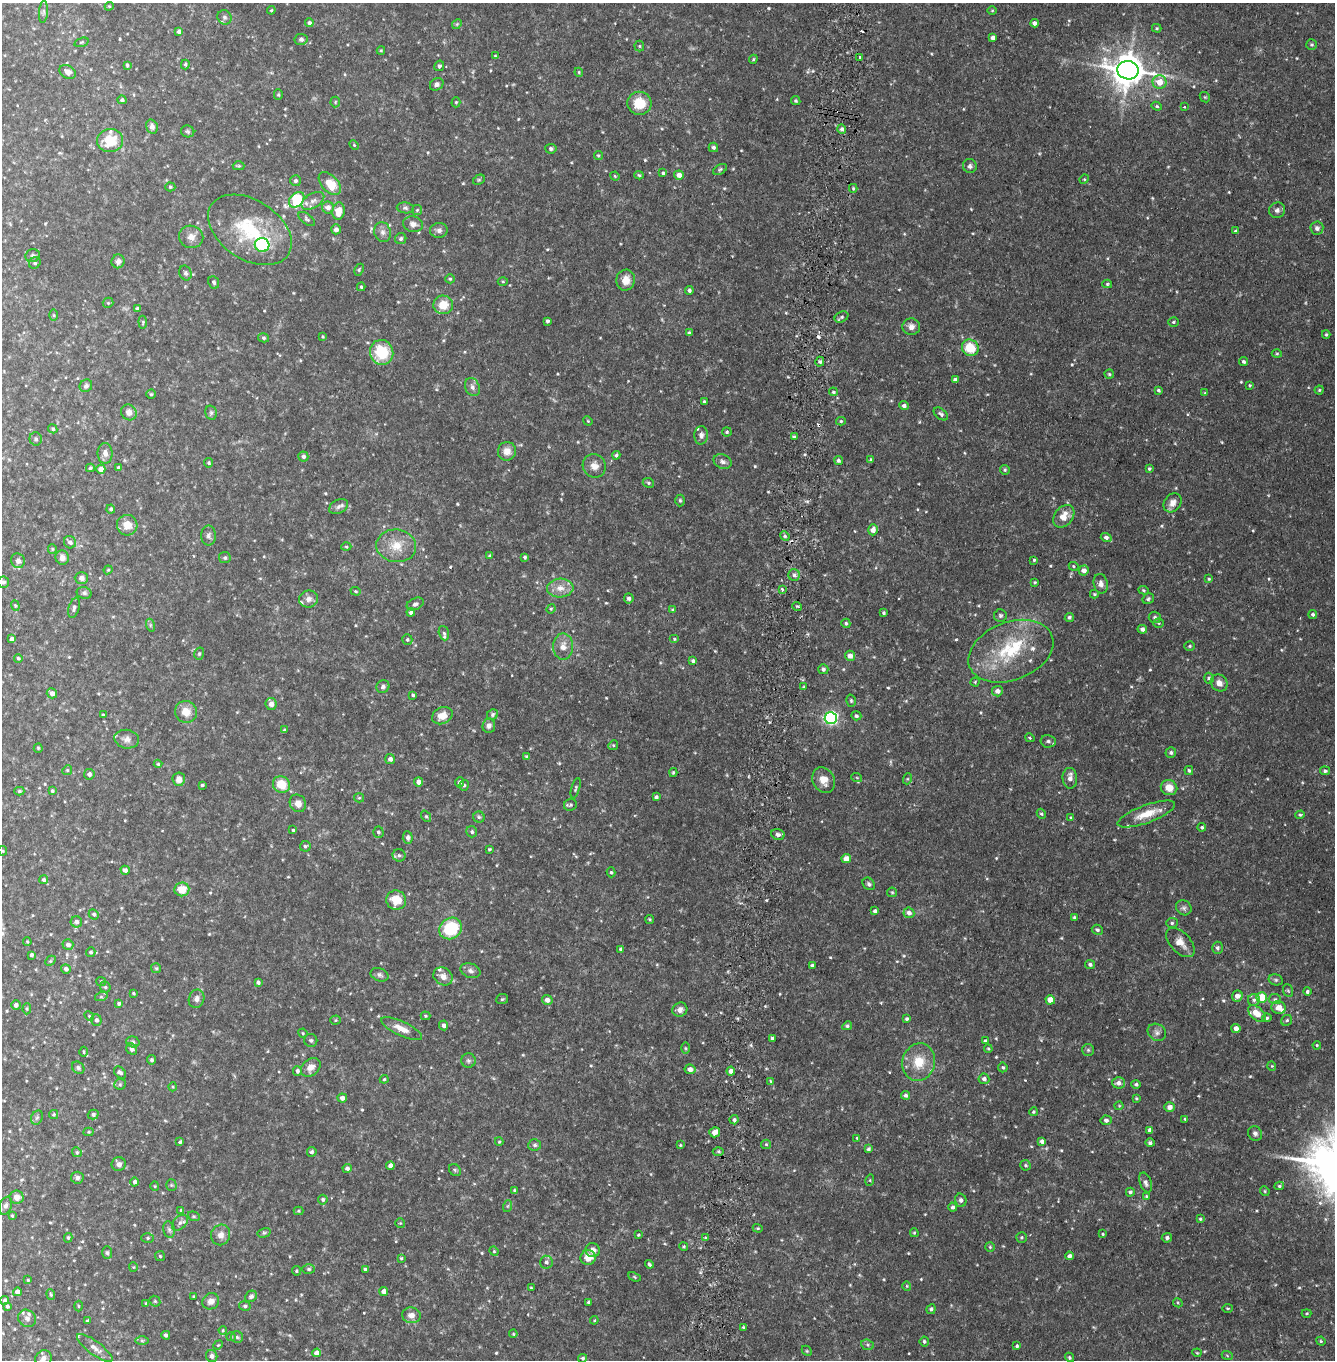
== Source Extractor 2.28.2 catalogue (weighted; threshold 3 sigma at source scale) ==
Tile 10 of 4 x 4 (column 2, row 3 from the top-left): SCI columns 1572-2904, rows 1471-2828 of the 5693 x 5657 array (HDU 1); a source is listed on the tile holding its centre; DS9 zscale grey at full resolution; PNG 1337 x 1362 px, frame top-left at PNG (2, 3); each listed source drawn as its Kron ellipse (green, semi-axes under 4 px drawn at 4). Shown black and unused: <1% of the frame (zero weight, under 2 of 4 exposures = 1% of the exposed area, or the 3 px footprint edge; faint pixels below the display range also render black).
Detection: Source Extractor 2.28.2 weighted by HDU 2 'WHT'; one run over the whole footprint, this tile lists its part. Background 0.051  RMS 0.011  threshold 0.0512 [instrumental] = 3 sigma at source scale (4.5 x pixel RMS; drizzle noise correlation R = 1.50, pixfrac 1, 0.05/0.05 arcsec/px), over >= 5 px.
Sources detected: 629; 1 too faint to see at this stretch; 4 cosmic-ray / hot-pixel residue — neither listed nor drawn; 17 inside a brighter listed object's ellipse — not listed separately; of the other 607, all 500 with FLUX_AUTO >= 0.905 (the completeness limit of this list) listed and drawn (107 fainter detections not listed), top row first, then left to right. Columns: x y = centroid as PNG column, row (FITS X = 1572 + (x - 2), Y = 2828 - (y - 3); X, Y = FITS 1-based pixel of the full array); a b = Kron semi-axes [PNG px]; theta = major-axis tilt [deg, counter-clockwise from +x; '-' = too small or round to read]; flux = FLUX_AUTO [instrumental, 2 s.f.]
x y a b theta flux
109 6 4 4 - 1.1
271 10 4 4 - 1
992 11 5 3 - 0.95
43 12 11 4 86 2.4
224 17 7 6 - 2.6
309 23 4 4 - 2.2
1034 23 4 4 - 4.1
457 24 5 4 - 1.2
1157 28 5 4 - 1.3
179 31 4 4 - 2.9
993 38 4 4 - 3.9
301 39 6 5 - 2.2
81 42 7 4 19 1.3
1311 44 5 5 - 1.4
639 46 5 5 - 1.3
381 50 4 4 - 1.1
495 56 4 3 - 0.94
860 57 3 3 - 2.3
753 59 5 4 - 1.3
185 64 5 4 - 1.2
127 65 4 3 - 1.7
439 66 5 4 - 1.7
1128 70 11 9 -9 1900
68 72 9 6 -30 4.9
579 72 4 4 - 1
1159 82 7 7 - 11
437 84 7 6 - 3.1
278 95 5 4 - 1.1
1205 97 6 4 -43 1.1
122 100 4 4 - 1.9
796 101 5 4 - 1.3
335 102 5 5 - 1.1
456 102 5 4 - 1.3
639 103 12 11 - 21
1157 106 5 4 - 1.5
1184 107 3 3 - 0.98
152 127 7 5 -75 3.8
842 129 5 4 - 2.9
188 131 7 6 - 1.7
110 141 13 11 8 24
354 145 5 3 - 1
713 147 5 4 - 2.5
551 149 5 5 - 2.1
598 155 4 4 - 1.2
239 166 6 4 -1 1.3
970 166 7 6 - 3.2
720 169 7 4 31 1.5
663 173 4 4 - 1.7
639 175 5 4 - 1.2
679 175 5 4 - 5.6
615 176 5 4 - 1.1
1084 179 5 4 - 1
479 180 6 4 29 1.3
295 181 5 5 - 2.3
330 183 14 8 -47 19
170 187 5 4 - 1.2
853 188 4 3 - 1.2
297 200 9 6 47 58
313 201 12 7 30 5.2
328 207 6 6 - 5.2
405 208 8 5 -8 2
417 210 5 5 - 1.2
1277 210 8 7 - 3.3
339 211 8 6 82 13
307 219 10 5 -38 2
413 224 10 7 -12 5.2
1317 228 6 6 - 3.1
336 229 5 5 - 3.7
250 230 46 29 -33 63
439 230 9 7 5 3.7
1235 231 4 3 - 0.92
383 232 10 8 -74 4.2
191 237 12 11 - 6.9
401 239 5 5 - 2
262 245 7 7 - 67
33 256 7 6 - 2.1
118 261 7 6 - 3.9
35 263 6 5 - 1.8
359 270 6 4 64 1.4
185 273 7 6 - 2.2
450 279 4 4 - 1.4
626 280 10 9 - 9.2
503 281 5 3 - 1
214 283 6 5 - 2.2
1107 284 5 4 - 1.2
361 287 4 3 - 1.3
689 290 4 4 - 2
108 303 5 5 - 1.2
443 305 10 9 - 14
137 309 4 4 - 3
54 315 6 4 -89 0.96
842 317 7 5 27 2
547 321 4 3 - 1.8
143 322 6 4 -84 1.3
1173 322 5 4 - 1.6
911 327 9 8 - 5
689 333 4 3 - 1.9
1326 335 4 3 - 1.2
323 337 3 3 - 1.1
264 338 5 4 - 1.6
970 348 9 8 - 25
382 352 12 11 - 36
1277 354 5 3 - 1
820 362 5 4 - 1.9
1243 362 4 3 - 1.6
1109 374 5 4 - 1.3
955 380 4 4 - 4.2
1250 385 4 3 - 1
86 386 7 6 - 2.4
472 387 9 7 -66 4
1158 390 4 3 - 1.6
1319 390 4 4 - 1.2
833 392 4 3 - 1.2
1205 393 4 4 - 1.1
151 394 4 4 - 1.3
704 402 3 3 - 1.6
904 406 5 4 - 2.9
129 412 8 7 - 4.8
211 413 7 5 -76 1.9
941 414 8 5 -38 2.4
588 421 5 4 - 0.94
841 421 5 4 - 1.2
53 429 5 4 - 1.8
727 432 4 4 - 1.3
701 435 9 7 87 4.1
794 437 4 3 - 1.6
36 439 6 6 - 2
507 451 9 9 - 7.6
105 453 10 7 -90 4.7
616 455 4 4 - 1.7
303 456 5 5 - 2.3
870 459 4 4 - 1.5
838 460 4 4 - 2.3
723 462 9 7 -24 3.4
209 463 4 4 - 1.6
594 466 12 11 - 7.4
118 467 4 3 - 1.5
90 468 4 3 - 1.3
101 469 4 4 - 7.2
1149 469 4 4 - 1.6
1005 470 5 4 - 1.5
648 483 6 4 -23 1.6
680 500 6 4 89 1.6
1172 503 10 8 53 6.8
338 506 10 6 29 3.2
111 509 4 4 - 1.7
1064 516 12 9 51 11
127 525 10 10 - 11
873 530 5 5 - 6.4
209 536 10 7 89 3.1
785 536 5 4 - 1.8
1106 537 5 4 - 3.1
70 542 6 6 - 3.9
396 546 20 16 -7 18
346 547 5 3 - 0.96
52 549 5 4 - 1.1
490 556 4 4 - 2
525 557 4 4 - 1.9
62 558 7 6 - 4.6
225 558 5 5 - 1.8
1034 560 4 3 - 1.2
18 561 7 7 - 3.6
1074 566 5 4 - 1.3
108 570 4 4 - 0.99
1084 570 5 5 - 4.9
794 575 6 5 - 2.6
81 578 6 6 - 3.6
1209 579 4 3 - 1.2
3 582 6 5 - 2
1035 582 4 3 - 1
1101 584 10 7 -79 5.1
560 588 13 9 3 9.1
782 589 3 3 - 2.9
1144 590 5 4 - 1.2
356 591 5 4 - 1.2
84 593 7 6 - 1.9
1094 594 4 4 - 1.2
629 598 5 5 - 2.8
308 599 9 8 - 4.9
1148 599 6 5 - 1.8
415 604 9 5 24 2.9
15 606 5 4 - 1.2
797 606 5 3 - 1.1
74 608 10 5 73 2.8
551 609 5 4 - 1.1
672 610 4 4 - 0.95
411 612 4 4 - 3.1
884 613 3 3 - 1.4
1313 615 4 4 - 1.7
1000 616 6 6 - 2
1069 617 5 4 - 2
1155 617 6 5 - 2.3
846 623 5 4 - 2.1
1159 623 5 4 - 1.3
150 625 6 4 -72 1.6
1142 629 5 4 - 3.4
444 633 7 5 -73 1.8
12 639 4 4 - 3.1
674 639 5 4 - 1.3
407 640 5 5 - 1.4
1190 646 5 4 - 1.4
563 647 13 10 89 7.6
1011 651 44 29 21 63
199 654 6 5 - 1.7
850 656 5 5 - 6.2
18 658 4 4 - 1.6
693 661 4 4 - 1.9
823 669 5 5 - 2.2
1209 678 6 4 -72 1.8
975 682 4 4 - 1
1219 683 9 7 -46 6.5
383 686 7 6 - 2.5
804 687 3 3 - 1
997 691 5 5 - 4.7
52 693 5 5 - 4.9
413 695 3 3 - 1.5
851 701 6 4 -75 1.5
271 704 6 5 - 4.7
186 712 11 10 - 11
492 714 6 5 - 2
103 715 4 3 - 1.5
442 716 10 8 27 10
856 716 5 4 - 2.1
831 718 6 6 - 200
489 726 7 6 - 3.9
284 730 4 4 - 1.2
1030 738 5 3 - 0.97
127 739 12 9 -10 5.7
1048 741 7 6 - 2.7
613 745 5 4 - 1.2
38 748 4 4 - 1.2
1171 752 5 5 - 2
526 757 4 4 - 1.3
390 759 5 5 - 3.6
158 764 4 4 - 1.2
67 770 5 4 - 1.2
1189 770 4 4 - 1.6
1325 771 5 4 - 2
673 773 4 3 - 1.3
89 774 5 5 - 3.1
857 778 5 3 - 0.92
1070 778 10 7 -85 4.8
179 779 7 6 - 5.3
907 779 5 3 - 1
824 780 13 11 -61 10
419 782 4 4 - 4.7
459 782 5 4 - 2.5
281 784 9 8 - 19
202 785 3 3 - 1.5
464 785 5 4 - 1.8
576 788 10 4 74 1.6
1169 788 8 7 - 9.8
19 791 5 4 - 1.4
52 791 4 3 - 1.2
656 797 4 3 - 1.9
359 798 5 4 - 1.3
298 803 9 8 - 6.2
570 805 6 6 - 1.7
1041 814 5 4 - 1.5
1146 814 30 9 20 18
1300 815 5 4 - 1.3
426 816 6 4 -51 1.4
479 817 5 5 - 1.6
1071 818 4 4 - 1.2
1202 827 4 4 - 1.7
293 830 3 3 - 1.2
378 832 5 5 - 1.8
472 832 6 5 - 2.1
778 834 7 5 -16 2.9
408 838 6 5 - 2.4
305 846 5 5 - 1.8
489 849 3 3 - 1.2
3 851 5 4 - 1
399 855 6 6 - 2.2
846 859 5 4 - 10
125 870 5 4 - 3.6
611 872 5 4 - 1.4
44 880 4 4 - 2.2
869 884 7 5 -48 2.1
182 889 7 7 - 15
892 892 5 4 - 1.2
396 900 10 9 - 18
1184 908 8 7 - 2.7
875 911 4 4 - 3.1
909 913 5 5 - 4
94 914 5 4 - 2
1074 917 3 3 - 1.1
650 919 5 3 - 0.95
76 922 6 5 - 3.1
1172 923 6 5 - 1.9
451 928 12 10 35 47
1097 930 6 5 - 1.8
27 942 4 3 - 0.94
1180 942 18 10 -47 8.9
68 945 5 5 - 3.9
1217 948 6 5 - 2.4
621 949 4 3 - 1.9
91 952 5 4 - 1.7
31 955 4 3 - 2.2
50 961 6 4 44 1.3
1090 964 5 4 - 2
812 965 4 3 - 2.8
156 968 5 5 - 1.3
66 969 5 4 - 3.2
470 971 10 7 -19 3.5
379 975 9 6 -23 2.7
443 976 10 8 -34 6.1
1276 980 7 5 -14 1.7
101 981 5 4 - 1
258 982 3 3 - 2.3
105 987 6 4 -46 1.4
1288 991 6 5 - 1.4
1307 991 4 4 - 2.1
134 993 3 3 - 1.2
1237 996 6 5 - 5.4
101 997 6 4 18 1.4
1261 997 5 5 - 29
197 999 9 7 71 4.2
502 999 6 5 - 1.4
1275 999 6 5 - 1.9
547 1000 5 5 - 5.1
1050 1000 5 4 - 12
1254 1000 6 6 - 2.7
119 1003 4 4 - 1.8
16 1005 4 4 - 2.9
1279 1008 7 6 - 9
27 1009 5 4 - 1.1
680 1010 8 7 - 4.1
1257 1013 10 6 -43 12
89 1016 5 4 - 1
425 1016 5 4 - 1.1
1267 1018 5 4 - 1.7
907 1019 4 3 - 2
96 1020 5 5 - 2.9
335 1020 5 4 - 1.2
1287 1020 6 5 - 1.7
444 1025 5 4 - 3.2
847 1026 5 4 - 1.8
1236 1028 4 4 - 4.6
402 1029 22 7 -25 10
1157 1032 10 8 -35 3.8
303 1033 5 4 - 1
772 1038 4 3 - 1.6
311 1040 6 6 - 1.9
986 1041 4 3 - 1.5
133 1042 7 5 -16 2
1317 1045 4 3 - 1
685 1048 5 3 - 1
132 1049 6 5 - 2.8
988 1049 4 3 - 1.2
1088 1050 6 6 - 1.7
84 1052 5 3 - 1
152 1060 4 4 - 1.7
468 1061 7 7 - 2.4
919 1062 19 16 74 21
1272 1066 4 4 - 1
311 1067 11 8 41 6.7
1003 1067 5 4 - 1.9
78 1068 7 5 -42 1.9
690 1069 5 5 - 4.7
297 1071 5 4 - 2.3
731 1071 4 4 - 5
120 1072 7 5 -45 2.7
384 1079 4 3 - 1.1
984 1079 5 5 - 3.1
771 1081 4 4 - 0.92
1118 1083 6 5 - 4.8
120 1084 6 5 - 1.5
1136 1084 4 4 - 1.8
173 1087 4 4 - 1
905 1095 4 4 - 2.4
342 1098 5 4 - 5.1
1136 1098 4 3 - 0.96
1119 1106 4 4 - 0.94
1170 1107 5 4 - 5.5
1033 1112 4 4 - 1.3
54 1114 4 4 - 1.2
93 1114 5 5 - 2.2
37 1118 7 5 67 2
1185 1119 3 3 - 1.1
734 1120 4 4 - 2.5
1106 1120 5 5 - 2.8
1150 1130 4 4 - 3.8
89 1132 5 4 - 1
715 1132 5 5 - 5.8
1255 1133 7 6 - 3
857 1138 4 3 - 0.91
1042 1141 4 4 - 3.3
180 1142 3 3 - 1.3
499 1142 4 4 - 1.1
1150 1143 4 4 - 2
766 1144 5 4 - 1.1
535 1145 6 6 - 2.2
680 1145 3 3 - 1
868 1149 4 4 - 2
77 1152 5 4 - 1.4
312 1152 5 4 - 2
718 1152 5 3 - 1.4
119 1164 7 6 - 3.6
1026 1165 5 5 - 1.6
390 1166 4 4 - 3.9
347 1168 4 4 - 2.6
455 1170 6 5 - 1.5
77 1178 6 6 - 2.6
870 1180 6 3 73 0.96
135 1182 4 4 - 2.8
1146 1183 10 5 -71 3.5
171 1185 5 5 - 1.3
155 1186 4 4 - 0.97
1279 1186 5 4 - 1.6
514 1190 3 3 - 1.5
1265 1191 5 4 - 1.3
1130 1192 4 4 - 2.1
1146 1196 4 3 - 1.1
17 1197 7 6 - 6.8
323 1200 5 4 - 1.9
961 1200 7 5 -75 2.6
5 1206 9 6 67 3.2
508 1206 6 4 70 1.2
953 1207 4 4 - 2.4
181 1210 4 4 - 0.99
299 1211 5 4 - 1.1
12 1216 3 3 - 1
194 1216 6 4 -20 1.3
1200 1219 4 4 - 1.3
180 1223 9 6 45 3.1
400 1223 5 5 - 1
758 1228 5 4 - 0.98
169 1230 8 5 -79 2.4
264 1233 6 4 15 1.4
914 1233 4 3 - 1
1103 1234 3 3 - 1
221 1235 10 9 - 6
638 1235 4 3 - 0.98
1021 1237 5 5 - 1.6
68 1238 5 4 - 1.4
148 1238 6 5 - 1.7
705 1238 4 4 - 1.3
1167 1238 5 5 - 2.6
684 1246 4 4 - 1.1
990 1247 5 5 - 1.3
593 1250 7 7 - 5.9
494 1251 5 4 - 1.1
107 1253 6 5 - 1.7
160 1256 5 5 - 1.1
1069 1256 4 4 - 2.9
401 1258 4 4 - 1.1
588 1258 8 7 - 12
546 1262 6 6 - 2.7
649 1264 4 3 - 1.9
133 1267 4 4 - 0.92
309 1269 6 5 - 1.8
365 1269 4 3 - 1.9
296 1271 5 4 - 1.5
634 1277 7 4 -22 1.2
28 1280 3 3 - 0.99
907 1286 4 4 - 0.94
531 1288 4 4 - 1
384 1291 4 4 - 5.7
17 1292 4 4 - 4.9
51 1294 5 4 - 1.2
194 1296 4 3 - 1
251 1296 6 5 - 2.8
5 1300 4 4 - 2
155 1301 6 5 - 1.5
211 1301 9 7 36 5.6
588 1302 3 3 - 1.2
146 1303 4 3 - 1.2
1178 1303 5 4 - 1
7 1306 4 3 - 1.7
78 1306 5 3 - 0.97
245 1306 6 4 -12 1.8
1228 1308 5 3 - 0.92
931 1309 5 4 - 2.1
1307 1313 5 4 - 1.1
411 1315 9 8 - 6
27 1318 9 8 - 4.8
594 1320 4 4 - 0.91
87 1321 4 3 - 1.5
743 1327 4 3 - 1.2
223 1330 4 4 - 1
513 1334 4 3 - 1
166 1335 4 4 - 2.2
231 1337 5 4 - 1.1
237 1337 6 6 - 1.9
142 1341 7 4 0 1.6
924 1341 5 4 - 1.9
1321 1341 5 4 - 1.1
218 1345 5 4 - 0.92
867 1345 6 5 - 1.7
1017 1346 4 4 - 1.4
95 1348 21 6 -36 7.2
807 1351 6 4 -45 1.2
316 1353 4 4 - 5.3
1197 1353 4 4 - 0.94
1227 1355 5 3 - 1
212 1356 6 5 - 3.1
1069 1357 5 4 - 1.5
43 1358 8 7 - 4.8
583 1358 4 4 - 1.9
Isophote crosses this tile's border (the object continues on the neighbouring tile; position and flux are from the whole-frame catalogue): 1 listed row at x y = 95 1348